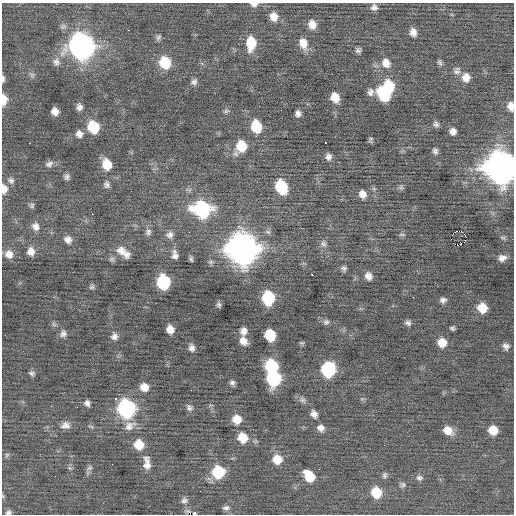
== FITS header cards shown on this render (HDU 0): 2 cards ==
NAXIS1  =                  512 / Axis length
NAXIS2  =                  512 / Axis length

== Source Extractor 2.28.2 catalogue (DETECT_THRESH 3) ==
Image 512 x 512 px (HDU 0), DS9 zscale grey, 1 PNG px = 1 image px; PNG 516 x 516 px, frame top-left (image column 1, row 512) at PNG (2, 3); no overlay
Background 0.0357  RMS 0.8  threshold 2.4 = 3 sigma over >= 5 px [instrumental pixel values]
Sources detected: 136; all 136 listed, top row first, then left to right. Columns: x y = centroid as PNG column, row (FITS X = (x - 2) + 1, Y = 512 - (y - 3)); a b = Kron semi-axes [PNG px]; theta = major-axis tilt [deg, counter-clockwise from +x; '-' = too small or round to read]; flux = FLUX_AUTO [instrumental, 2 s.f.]
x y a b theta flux
254 4 9 5 -2 220
374 7 8 8 - 240
274 17 11 9 -68 560
312 25 10 8 -73 550
129 30 3 2 - 180
413 32 10 7 -79 350
158 37 8 6 60 140
251 43 15 10 87 1400
303 43 14 10 -71 630
82 46 13 12 - 35000
358 50 7 6 - 150
56 62 11 10 - 290
165 63 11 10 - 1900
386 63 12 10 -65 580
440 63 9 5 -63 120
457 71 12 9 54 270
32 75 9 7 -47 170
466 77 10 10 - 510
3 79 8 4 -87 140
194 82 9 7 39 190
389 86 11 9 -76 2100
370 92 10 8 76 250
383 95 15 9 -55 2200
335 98 10 8 -65 700
3 100 10 5 89 760
511 106 9 7 -79 430
79 107 9 7 -87 240
281 110 2 2 - 30
55 111 7 6 - 380
226 111 8 5 16 120
298 114 7 6 - 230
436 124 5 5 - 150
256 126 11 9 -76 1800
93 127 11 9 -63 2100
453 131 7 7 - 300
79 134 9 9 - 300
371 140 8 5 83 100
30 143 2 2 - 280
326 143 3 3 - 140
241 146 13 10 62 1500
435 151 8 6 -74 170
328 157 9 7 88 240
49 164 12 8 27 240
107 164 11 9 -67 1000
501 167 13 12 - 85000
67 177 8 7 - 180
11 180 10 8 -38 220
107 184 9 7 -82 200
281 187 11 8 -68 2900
401 187 8 6 89 130
4 189 12 7 -89 420
362 194 9 8 - 440
32 205 8 6 83 130
202 209 13 11 -15 7600
92 214 2 2 - 460
36 226 12 10 -70 370
456 231 2 2 - 75
148 232 10 8 55 200
402 234 10 4 0 83
170 235 10 9 - 260
465 235 2 2 - 640
503 238 9 4 -1 92
68 240 11 9 -47 320
323 244 11 8 -68 240
458 245 5 3 - 130
243 249 14 13 - 70000
31 251 11 9 -83 400
121 251 16 12 -47 600
9 254 10 10 - 440
126 254 12 10 -48 360
175 255 12 8 -81 310
19 257 2 2 - 31
502 258 9 7 15 320
112 259 8 6 33 150
191 259 8 4 -77 110
344 268 7 7 - 150
312 275 3 3 - 230
368 276 9 8 - 340
163 282 10 9 - 4600
92 287 8 6 43 120
268 298 10 9 - 3200
443 300 8 6 17 190
219 305 7 6 - 130
482 308 9 8 - 1000
326 322 8 7 - 160
408 323 8 6 -14 160
54 324 7 6 - 120
452 328 5 4 - 100
170 329 7 7 - 470
243 331 9 8 - 320
63 333 10 8 59 230
5 335 3 2 - 38
270 335 9 8 - 1900
114 336 9 8 - 250
243 341 9 8 - 430
442 342 9 8 - 720
302 343 7 5 0 81
506 346 8 7 - 240
192 348 9 7 -80 230
272 366 10 9 - 3500
328 370 10 9 - 4900
32 373 8 6 -13 150
274 378 10 9 - 5000
232 383 6 6 - 160
144 387 9 8 - 550
115 399 3 2 - 290
302 400 10 7 -32 200
87 403 7 6 - 220
77 407 2 2 - 240
126 408 11 10 - 11000
189 408 10 7 -41 190
314 414 9 7 -58 300
237 419 10 9 - 720
65 425 12 10 11 340
129 426 17 11 33 490
321 428 9 8 - 320
448 430 11 8 -33 650
493 430 9 8 - 880
243 438 11 10 - 930
139 444 10 10 - 980
7 455 7 5 46 110
277 459 10 10 - 820
147 463 19 10 -87 530
112 464 2 2 - 31
70 468 7 5 -43 100
89 468 8 6 51 150
218 472 10 10 - 2600
385 475 9 6 78 150
309 476 12 9 -48 1300
419 478 9 7 -12 190
403 485 8 7 - 160
376 492 10 9 - 1400
184 500 9 9 - 200
226 508 10 6 2 180
8 512 8 6 16 170
194 513 3 3 - 570
At the frame edge (FLAGS 8, measured only in part): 8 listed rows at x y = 254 4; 3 79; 3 100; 511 106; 501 167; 4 189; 8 512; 194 513